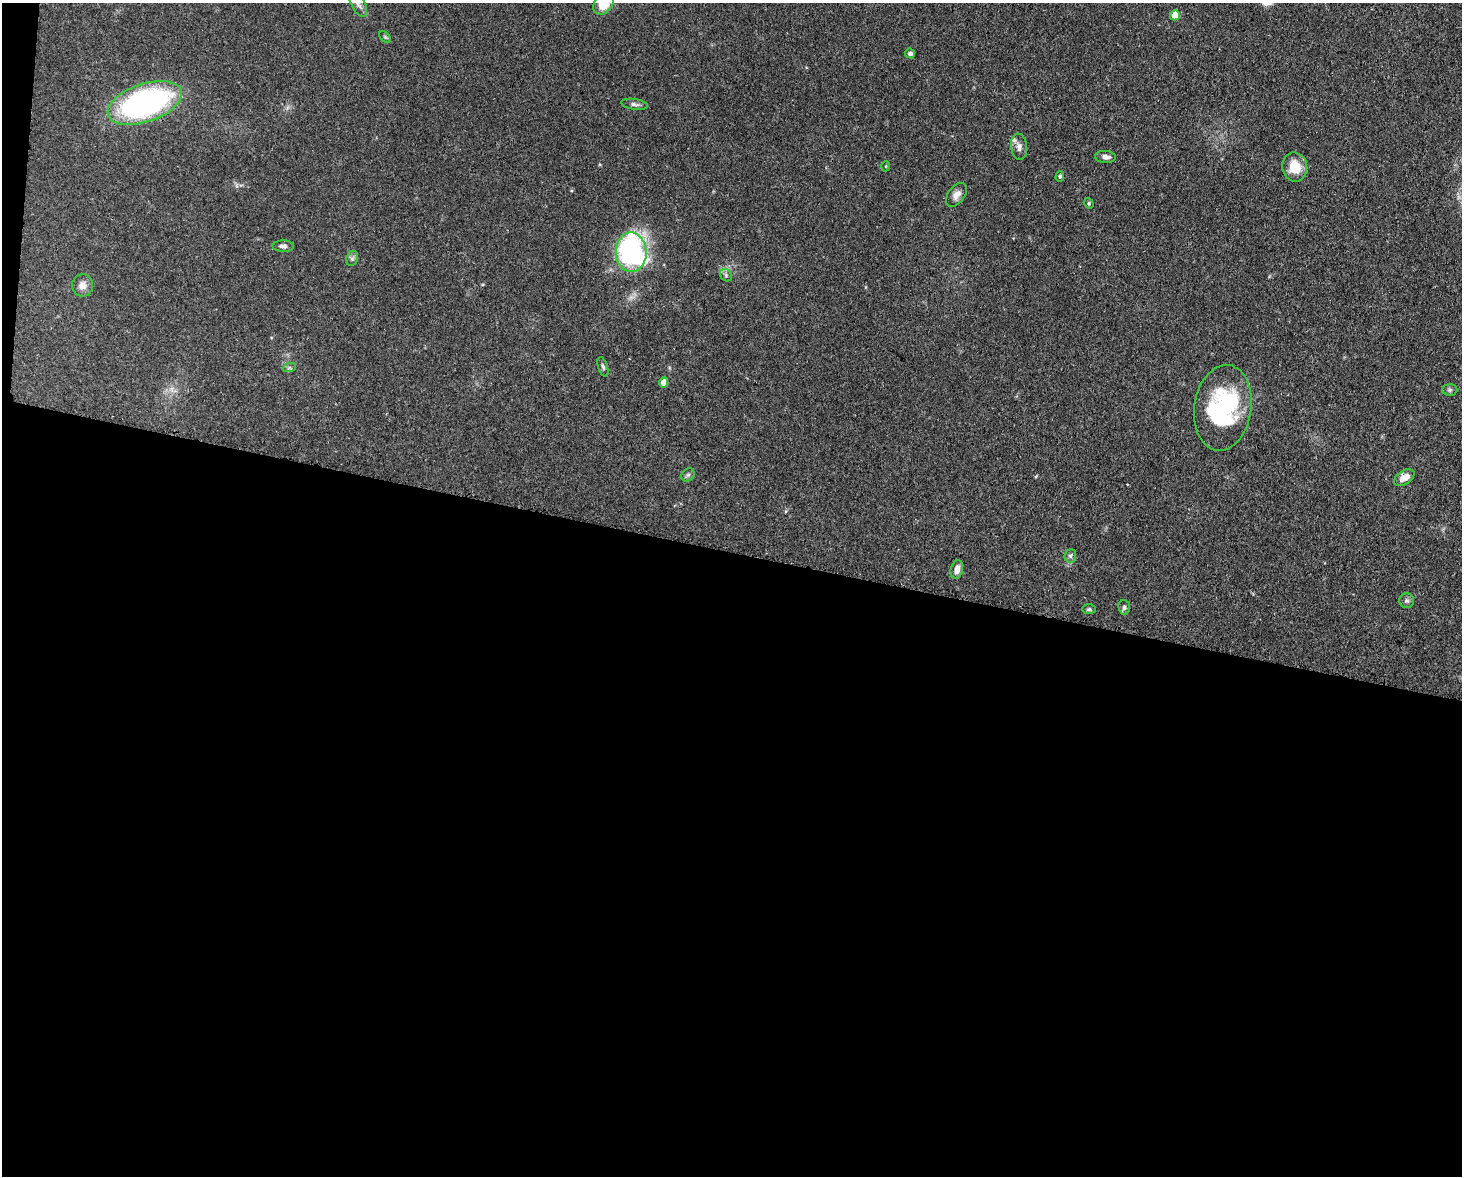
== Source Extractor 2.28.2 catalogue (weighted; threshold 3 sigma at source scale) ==
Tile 10 of 3 x 4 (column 1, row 4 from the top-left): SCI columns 301-1760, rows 73-1246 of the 4864 x 4844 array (HDU 1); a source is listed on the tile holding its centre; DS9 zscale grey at full resolution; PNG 1464 x 1178 px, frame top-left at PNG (2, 3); each listed source drawn as its Kron ellipse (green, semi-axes under 4 px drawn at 4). Shown black and unused: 54% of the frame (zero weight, under 3 of 4 exposures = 9% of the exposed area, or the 3 px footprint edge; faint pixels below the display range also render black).
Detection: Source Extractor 2.28.2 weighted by HDU 2 'WHT'; one run over the whole footprint, this tile lists its part. Background 0.12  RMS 0.005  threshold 0.0225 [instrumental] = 3 sigma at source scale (4.5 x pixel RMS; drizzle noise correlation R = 1.50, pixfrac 1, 0.05/0.05 arcsec/px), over >= 5 px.
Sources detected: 34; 2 inside a brighter object's white glare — neither listed nor drawn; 1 inside a brighter listed object's ellipse — not listed separately; the other 31 listed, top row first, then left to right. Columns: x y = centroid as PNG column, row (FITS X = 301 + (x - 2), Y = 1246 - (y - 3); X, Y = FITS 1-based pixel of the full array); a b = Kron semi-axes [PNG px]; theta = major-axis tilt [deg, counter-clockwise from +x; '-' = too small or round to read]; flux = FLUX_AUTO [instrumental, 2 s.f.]
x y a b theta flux
604 3 13 8 53 15
358 4 14 7 -62 2.5
1175 15 5 5 - 10
385 37 7 4 -45 0.67
910 53 5 4 - 1.4
145 103 39 19 19 130
635 104 13 5 -9 1.6
1019 147 13 8 -84 2.6
1105 157 10 6 -4 2.4
886 166 5 3 - 0.4
1295 167 14 12 -79 10
1060 176 5 4 - 0.7
956 195 13 8 52 3.1
1089 203 5 4 - 0.75
283 246 11 6 -1 1.7
631 252 20 15 -88 97
352 258 8 6 69 1.2
726 275 7 5 -49 1.1
82 285 11 10 - 3.7
603 367 10 5 -73 1.2
289 368 7 4 18 0.89
664 382 5 4 - 5.9
1450 390 8 6 2 1.1
1223 408 43 28 82 60
688 475 7 6 - 1.1
1404 478 11 7 33 5.4
1070 556 7 6 - 1.2
957 569 9 6 78 4
1406 601 7 7 - 1.3
1124 607 7 6 - 1.2
1089 609 7 5 -1 0.91
Isophote crosses this tile's border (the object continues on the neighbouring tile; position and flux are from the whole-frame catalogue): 2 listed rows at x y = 604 3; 358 4